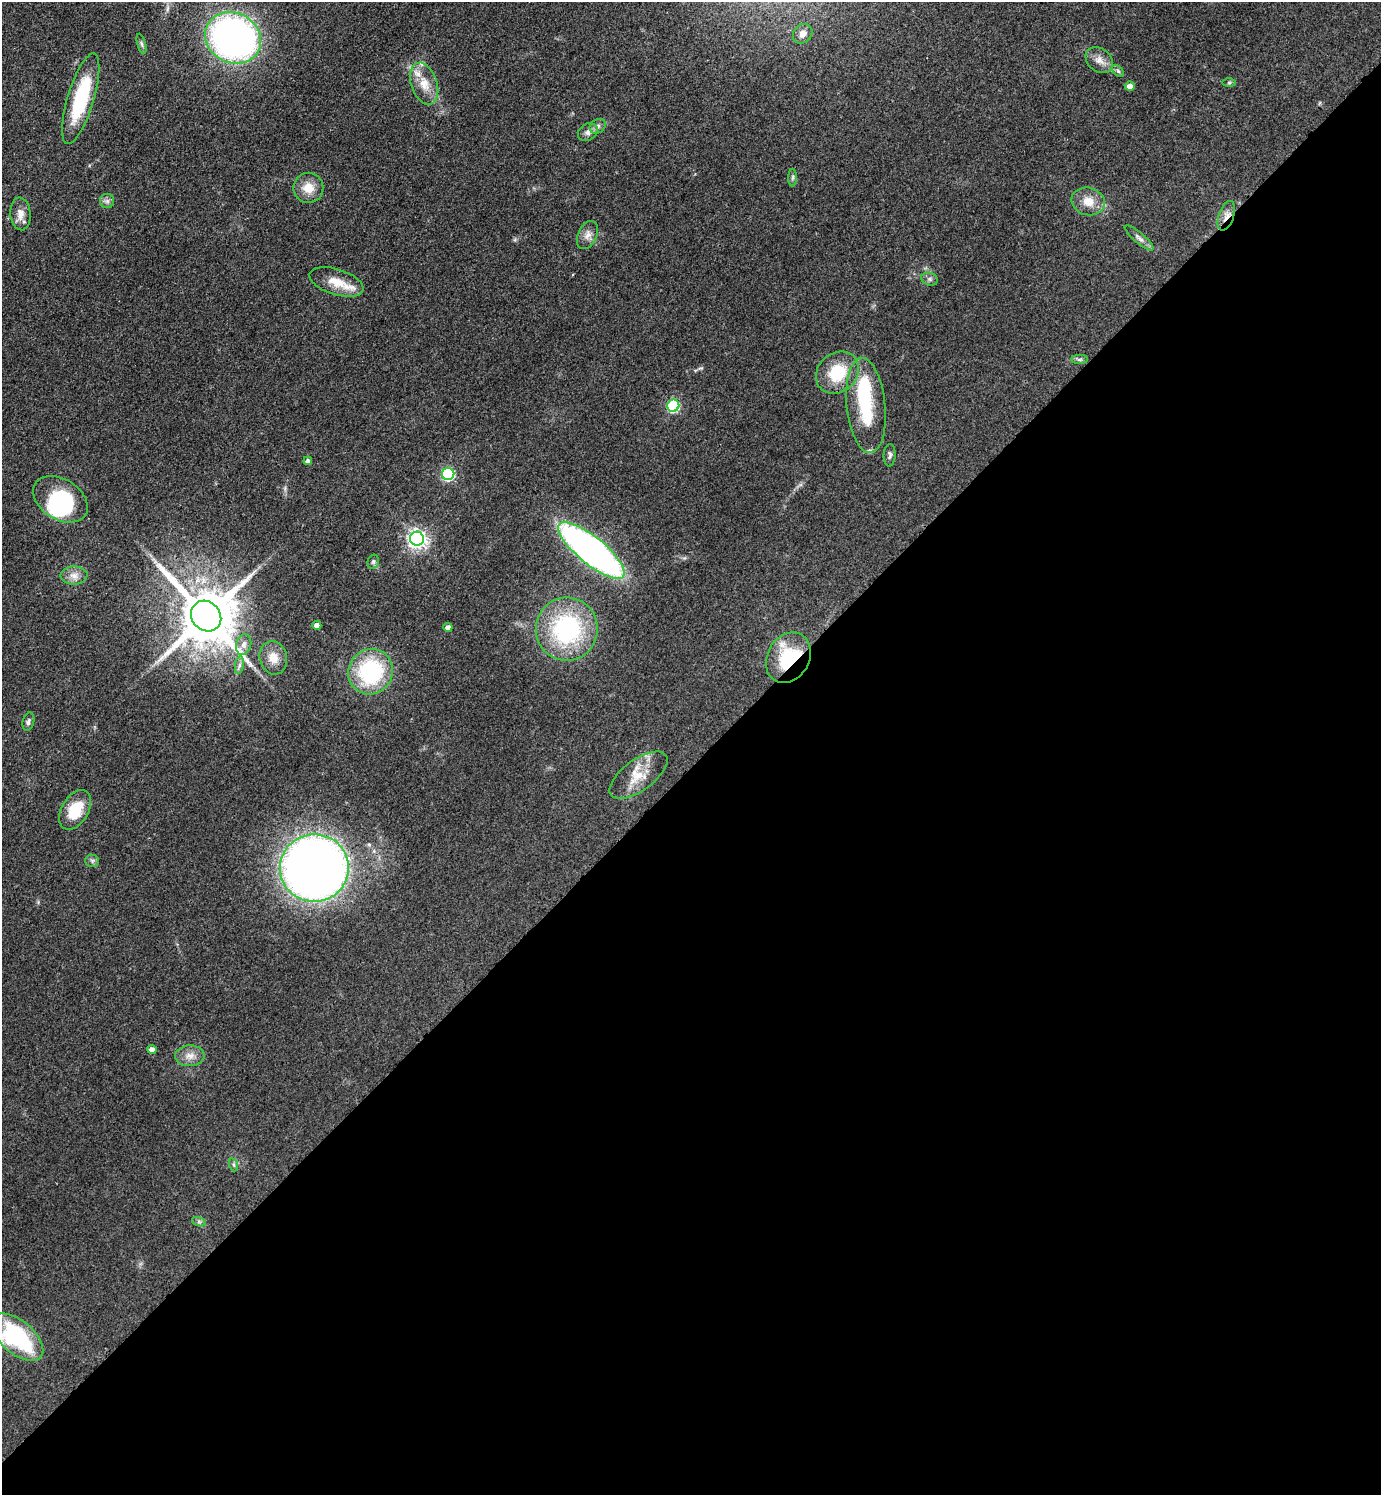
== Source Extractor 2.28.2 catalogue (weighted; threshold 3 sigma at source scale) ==
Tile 15 of 4 x 4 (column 3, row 4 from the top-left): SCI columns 2930-4308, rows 16-1508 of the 6001 x 6002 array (HDU 1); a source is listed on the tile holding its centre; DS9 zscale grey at full resolution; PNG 1383 x 1497 px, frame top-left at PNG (2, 2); each listed source drawn as its Kron ellipse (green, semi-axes under 4 px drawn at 4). Shown black and unused: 49% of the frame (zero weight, under 3 of 4 exposures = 2% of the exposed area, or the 3 px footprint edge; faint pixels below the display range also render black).
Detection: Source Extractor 2.28.2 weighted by HDU 2 'WHT'; one run over the whole footprint, this tile lists its part. Background 0.0578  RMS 0.0057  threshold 0.0257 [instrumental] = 3 sigma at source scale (4.5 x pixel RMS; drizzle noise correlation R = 1.50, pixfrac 1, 0.05/0.05 arcsec/px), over >= 5 px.
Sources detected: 58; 3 inside a brighter object's white glare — neither listed nor drawn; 3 inside a brighter listed object's ellipse — not listed separately; the other 52 listed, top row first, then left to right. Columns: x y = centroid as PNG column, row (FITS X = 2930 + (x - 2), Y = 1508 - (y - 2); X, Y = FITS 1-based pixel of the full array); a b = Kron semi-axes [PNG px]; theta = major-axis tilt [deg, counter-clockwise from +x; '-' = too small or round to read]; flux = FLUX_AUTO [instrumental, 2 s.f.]
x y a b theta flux
803 34 10 9 - 3.8
233 38 29 25 -27 260
142 44 10 3 -75 1.2
1099 60 15 11 -39 5
1118 71 7 4 -46 1.1
1229 83 7 4 0 0.9
424 84 22 13 -71 10
1130 86 5 4 - 3.2
81 99 47 13 73 42
598 126 8 7 - 2.1
588 132 10 8 31 3.1
793 178 9 4 89 1.1
308 188 15 15 - 8.7
107 201 7 7 - 1.7
1088 201 17 13 -16 8.4
20 214 16 10 -85 5.1
1226 216 15 7 71 4.1
587 235 15 9 64 4.1
1139 238 18 5 -40 2.7
930 279 8 6 -15 1.7
336 282 28 12 -18 12
1080 359 8 4 0 1.3
837 373 23 19 42 23
866 405 48 19 -84 37
673 406 6 6 - 63
890 455 11 6 88 1.6
308 461 4 4 - 1.8
448 474 6 6 - 72
60 499 30 20 -32 37
417 539 7 7 - 260
591 550 41 13 -39 290
373 562 7 5 75 1.3
74 575 13 9 0 4.5
206 616 16 14 -47 4600
317 625 4 4 - 3.6
448 627 4 4 - 3
567 629 32 31 - 74
244 645 10 7 76 3.1
273 658 17 13 -76 7.7
788 658 26 21 60 36
239 665 9 4 81 1.5
371 672 23 22 - 58
28 722 9 5 75 1.7
638 775 34 15 36 14
75 810 22 13 59 18
92 861 6 6 - 1.4
314 868 34 34 - 600
152 1049 4 4 - 3.5
190 1056 14 10 3 5.2
234 1165 7 4 -71 1.1
199 1222 7 4 -19 1.1
17 1337 31 16 -40 66
Overlapping masked pixels (flux is a lower limit): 2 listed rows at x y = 1226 216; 788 658
Isophote crosses this tile's border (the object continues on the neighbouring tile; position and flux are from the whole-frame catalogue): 1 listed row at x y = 17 1337